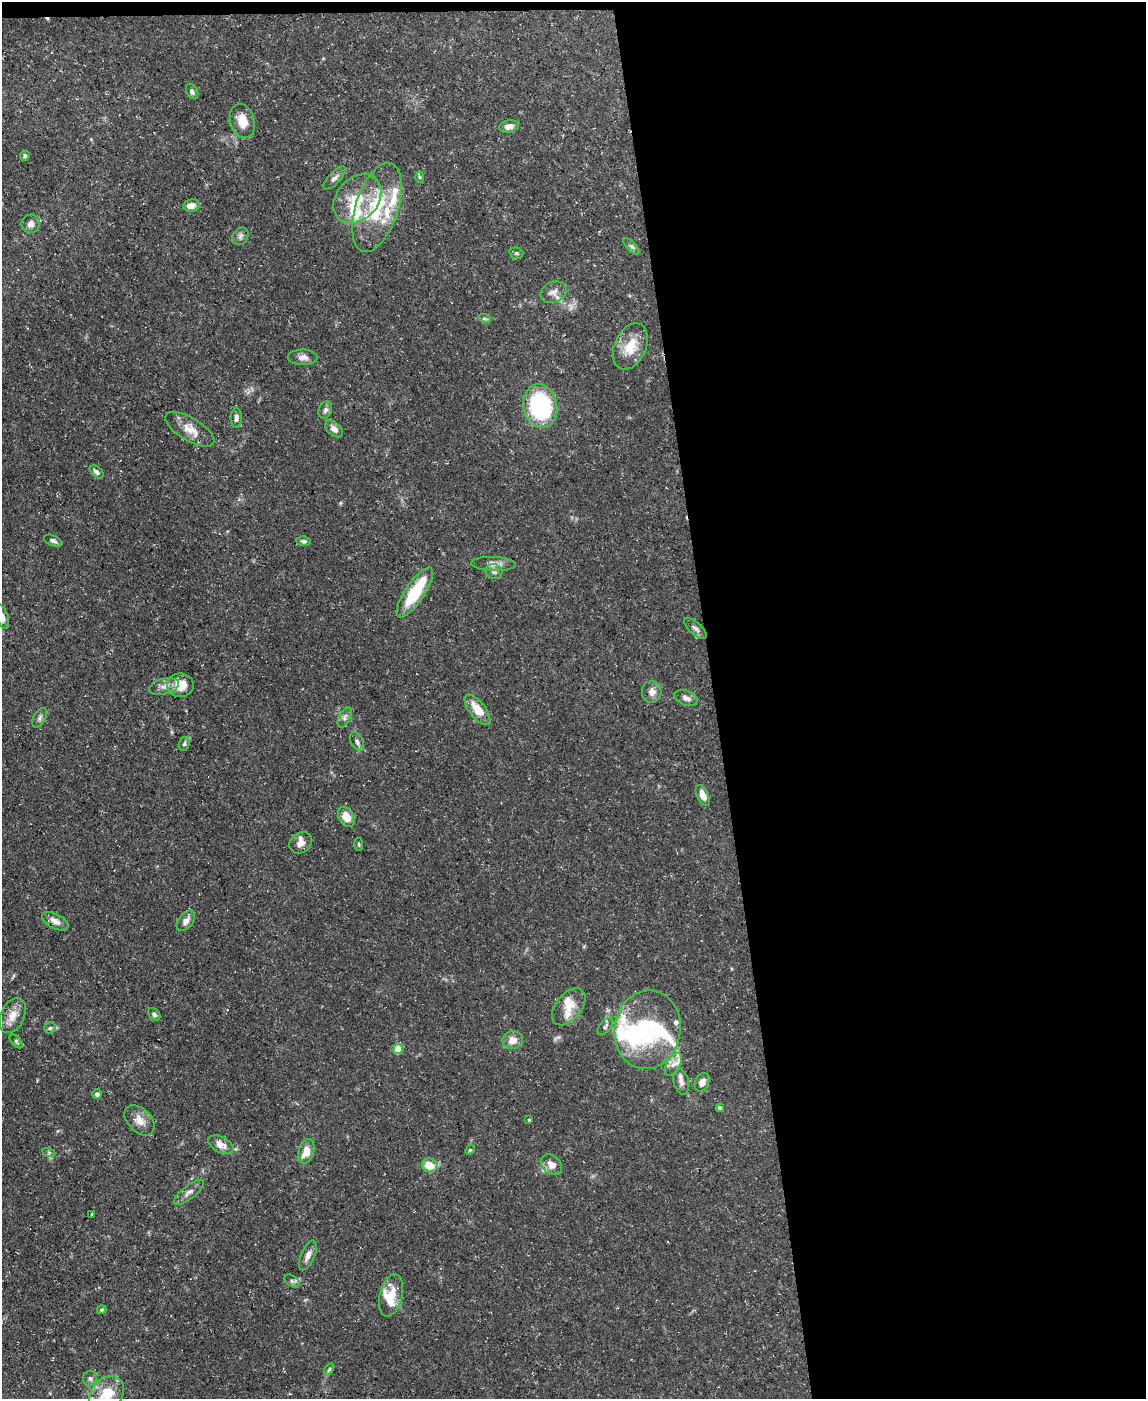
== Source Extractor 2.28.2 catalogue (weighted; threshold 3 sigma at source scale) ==
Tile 4 of 4 x 3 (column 4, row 1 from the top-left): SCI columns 3432-4575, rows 2919-4315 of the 4575 x 4549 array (HDU 1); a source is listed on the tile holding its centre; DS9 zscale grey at full resolution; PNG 1148 x 1401 px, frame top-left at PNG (2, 2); each listed source drawn as its Kron ellipse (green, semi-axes under 4 px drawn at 4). Shown black and unused: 38% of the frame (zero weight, under 3 of 5 exposures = <1% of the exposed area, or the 3 px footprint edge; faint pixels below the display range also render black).
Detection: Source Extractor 2.28.2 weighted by HDU 2 'WHT'; one run over the whole footprint, this tile lists its part. Background 0.0884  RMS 0.0046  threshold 0.0208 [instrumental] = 3 sigma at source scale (4.5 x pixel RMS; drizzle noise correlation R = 1.50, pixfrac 1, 0.05/0.05 arcsec/px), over >= 5 px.
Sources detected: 94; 2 inside a brighter object's white glare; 1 cosmic-ray / hot-pixel residue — neither listed nor drawn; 15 inside a brighter listed object's ellipse — not listed separately; the other 76 listed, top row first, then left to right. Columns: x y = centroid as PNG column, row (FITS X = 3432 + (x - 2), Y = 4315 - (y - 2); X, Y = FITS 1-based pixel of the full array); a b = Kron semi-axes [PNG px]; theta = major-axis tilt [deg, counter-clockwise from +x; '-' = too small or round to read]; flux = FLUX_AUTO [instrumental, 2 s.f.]
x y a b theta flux
192 91 8 5 -62 1.5
242 121 17 12 -74 6.9
509 126 10 6 11 2.8
25 156 5 4 - 0.66
420 177 6 4 -89 0.58
335 178 15 5 46 1.9
357 199 27 20 47 18
191 205 8 6 9 3.3
377 207 46 21 72 31
31 224 9 9 - 2.2
240 236 9 7 55 1.6
632 246 10 4 -45 1.1
516 253 7 5 -15 0.92
553 292 13 10 20 2.7
485 319 6 4 -19 0.67
630 346 24 15 66 10
303 357 15 8 -1 2.7
540 406 22 17 -79 51
325 410 9 6 68 1.3
236 418 10 5 88 1.6
190 429 28 11 -31 6.6
334 429 10 6 -40 2.3
97 472 8 5 -41 1.4
53 541 9 5 -23 1.4
304 541 7 4 -5 0.96
493 564 22 7 -2 3.4
494 572 8 7 - 1.6
415 592 29 9 56 22
2 617 12 6 -71 2.5
695 628 14 6 -42 1.8
180 685 13 12 - 7.1
164 686 15 8 14 2.9
652 692 11 10 - 2.9
686 698 12 7 -21 2.1
477 709 18 8 -52 8.1
39 718 10 6 62 1.4
345 718 11 5 64 1.4
357 741 10 6 -64 1.6
184 744 7 5 74 0.94
703 795 11 5 -65 4.1
346 817 11 7 -59 5.5
301 843 12 10 37 3
359 844 6 3 -82 0.53
55 921 14 7 -28 3
186 921 12 7 51 2.9
569 1007 21 13 51 6.9
154 1014 7 5 -50 1.1
13 1015 19 12 65 5.6
605 1026 10 5 52 1.2
50 1028 6 5 - 0.87
647 1030 39 33 81 46
513 1040 10 9 - 3.9
16 1041 8 4 -47 0.79
398 1049 5 4 - 12
673 1064 12 6 58 2.8
681 1082 13 7 -76 2.5
702 1082 10 7 64 2.6
97 1094 5 5 - 1.4
720 1108 4 4 - 1.3
140 1120 18 11 -45 4.6
529 1120 3 3 - 0.45
221 1145 13 7 -27 4.1
470 1150 5 4 - 0.5
306 1151 13 7 73 5.5
49 1153 6 4 -19 0.63
430 1165 8 7 - 7.4
551 1165 12 9 -41 3.8
189 1192 18 6 38 2.5
92 1214 3 3 - 0.55
308 1255 16 7 67 2.6
292 1281 8 5 -34 1.1
391 1295 21 11 76 8.1
102 1310 5 4 - 0.58
329 1369 7 4 55 0.71
90 1378 8 7 - 1.3
107 1394 19 15 48 13
Isophote crosses this tile's border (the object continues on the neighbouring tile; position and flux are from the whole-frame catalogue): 2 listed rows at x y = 2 617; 107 1394